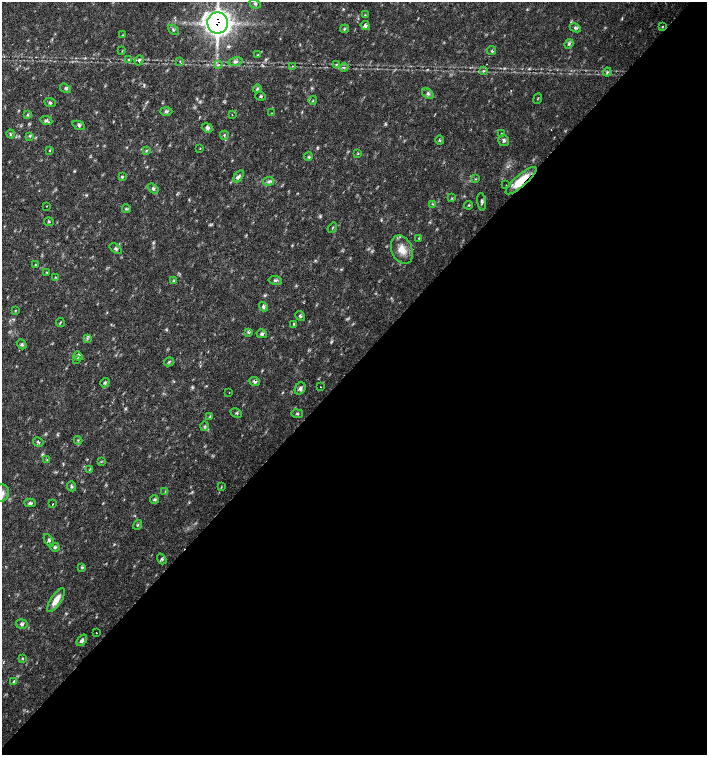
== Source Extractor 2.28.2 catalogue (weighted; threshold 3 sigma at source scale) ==
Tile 12 of 4 x 4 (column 4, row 3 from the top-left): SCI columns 4454-5862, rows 1507-3012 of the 6023 x 6029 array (HDU 1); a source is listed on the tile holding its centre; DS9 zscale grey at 2 x 2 block average (1 PNG px = mean of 2 x 2 image px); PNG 709 x 757 px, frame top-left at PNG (2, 2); each listed source drawn as its Kron ellipse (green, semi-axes under 4 px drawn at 4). Shown black and unused: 52% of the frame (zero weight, under 2 of 3 exposures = <1% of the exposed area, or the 3 px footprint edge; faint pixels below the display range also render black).
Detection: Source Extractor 2.28.2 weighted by HDU 2 'WHT'; one run over the whole footprint, this tile lists its part. Background 0.018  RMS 0.0031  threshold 0.0141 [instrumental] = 3 sigma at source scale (4.5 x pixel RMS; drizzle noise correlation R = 1.50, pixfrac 1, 0.0396/0.0396 arcsec/px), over >= 5 px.
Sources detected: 117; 2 inside a brighter listed object's ellipse — not listed separately; the other 115 listed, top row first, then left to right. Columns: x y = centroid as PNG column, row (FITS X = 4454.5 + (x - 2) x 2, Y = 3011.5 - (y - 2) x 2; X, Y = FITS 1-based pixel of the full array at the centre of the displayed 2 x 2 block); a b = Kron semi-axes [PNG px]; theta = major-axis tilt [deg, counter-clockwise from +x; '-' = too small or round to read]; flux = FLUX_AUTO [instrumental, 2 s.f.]
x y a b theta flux
255 4 6 3 -24 1.3
365 15 3 2 - 0.61
218 23 10 10 - 400
365 26 5 4 - 2
662 27 3 2 - 0.62
575 28 6 3 -25 1.4
344 29 4 3 - 0.85
173 30 6 2 -41 1.1
123 35 3 2 - 0.41
569 44 5 3 - 1.3
122 51 4 2 - 0.41
492 51 4 3 - 0.92
257 55 3 2 - 0.52
129 60 3 3 - 0.66
139 60 5 3 - 1.3
180 62 3 2 - 0.63
235 62 7 4 10 2.2
336 64 4 3 - 0.77
218 65 3 2 - 0.6
293 66 3 2 - 0.4
344 67 4 2 - 0.83
484 70 4 3 - 0.93
607 72 4 3 - 1.2
66 88 6 3 -33 1.3
257 89 4 3 - 1
428 94 6 4 -38 1.7
261 96 5 3 - 0.88
538 98 5 2 - 0.47
313 100 4 2 - 0.51
50 102 6 3 -23 1.1
166 111 6 3 -1 1.4
272 113 3 2 - 0.39
27 115 4 3 - 0.83
232 115 2 2 - 0.36
46 120 6 3 -10 1.3
79 125 6 3 -23 1.2
207 128 6 4 -22 1.9
11 134 4 3 - 0.82
501 134 3 3 - 0.71
224 135 4 2 - 0.89
30 136 3 2 - 0.7
439 140 4 3 - 0.84
504 140 5 5 - 1.7
200 148 3 2 - 0.31
50 150 3 2 - 0.48
146 151 3 2 - 0.61
358 153 3 3 - 0.6
308 157 4 2 - 0.6
122 176 3 3 - 1.1
239 176 6 4 56 1.8
476 179 3 2 - 0.48
268 181 5 4 - 1.7
521 181 20 6 41 17
506 185 2 2 - 0.29
153 188 6 4 -37 1.5
452 198 3 2 - 0.44
482 202 9 4 -83 1.8
432 204 4 3 - 0.75
468 205 4 2 - 0.5
47 206 2 2 - 0.71
126 209 4 2 - 0.72
49 222 5 2 - 0.59
332 228 5 2 - 0.73
419 238 3 2 - 0.6
116 249 7 3 -35 1.4
402 250 15 10 -67 9.2
35 265 3 3 - 0.62
47 272 3 2 - 0.61
55 277 3 2 - 0.46
275 280 7 3 -9 1.5
174 281 3 2 - 0.59
263 307 5 3 - 1.6
16 310 3 2 - 0.49
300 316 5 3 - 1.2
60 322 4 2 - 0.57
294 324 3 3 - 0.85
249 332 3 2 - 0.7
262 334 5 4 - 1.5
87 338 4 2 - 0.8
22 344 5 3 - 1.2
78 356 5 3 - 1.5
76 359 3 2 - 0.57
169 362 5 2 - 0.8
255 381 5 3 - 1.9
105 383 5 3 - 1.1
320 387 2 2 - 0.62
300 388 6 5 - 2.3
229 393 2 2 - 0.56
236 413 6 2 -27 0.84
297 414 6 2 -8 0.89
210 417 3 3 - 0.69
205 426 4 3 - 0.94
78 440 4 2 - 0.49
38 442 5 3 - 1.2
47 460 3 2 - 0.42
101 462 4 2 - 0.65
89 470 3 2 - 0.45
71 486 5 3 - 1.3
221 487 4 2 - 0.48
165 491 3 2 - 0.63
2 493 8 7 - 4.7
154 499 4 3 - 1
30 503 6 3 -2 1.4
53 504 2 2 - 1.6
138 525 5 3 - 0.81
49 540 7 3 -58 1.2
55 547 5 3 - 1.2
162 559 6 3 -53 1.1
81 567 3 2 - 0.8
56 600 14 5 56 7.7
22 624 6 5 - 1.7
96 633 2 2 - 0.29
82 640 6 4 51 2.8
22 658 3 2 - 0.61
14 682 4 4 - 1.9
Overlapping masked pixels (flux is a lower limit): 2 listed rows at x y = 218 23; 521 181
Isophote crosses this tile's border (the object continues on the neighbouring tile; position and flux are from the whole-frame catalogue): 1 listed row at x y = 2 493
Diffuse or blended objects may show on this block-average render without a row.